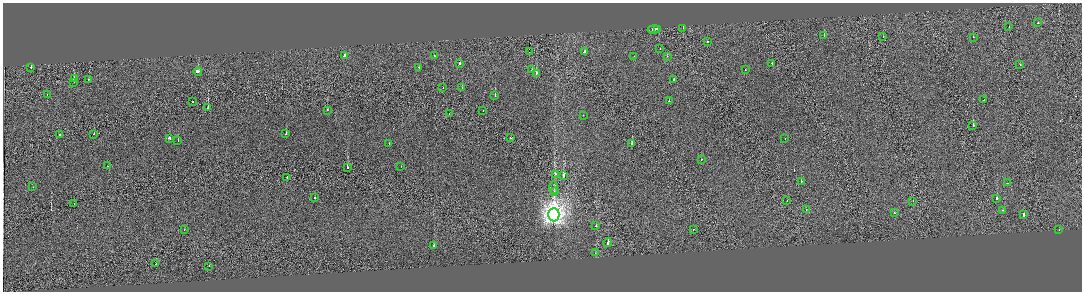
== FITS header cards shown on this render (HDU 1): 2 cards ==
NAXIS1  =                 2159
NAXIS2  =                  579

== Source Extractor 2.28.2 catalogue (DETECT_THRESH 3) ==
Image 2159 x 579 px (HDU 1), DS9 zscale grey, zoomed out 1/2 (1 PNG px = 2 x 2 image px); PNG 1084 x 294 px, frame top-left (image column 2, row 578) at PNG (3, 3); each listed source drawn as its Kron ellipse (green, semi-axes under 4 px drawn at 4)
Background 0.00231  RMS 0.097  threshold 0.292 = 3 sigma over >= 5 px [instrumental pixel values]
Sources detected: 90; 8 cannot appear on this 1/2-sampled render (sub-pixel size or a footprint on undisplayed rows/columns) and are neither listed nor drawn; the other 82 listed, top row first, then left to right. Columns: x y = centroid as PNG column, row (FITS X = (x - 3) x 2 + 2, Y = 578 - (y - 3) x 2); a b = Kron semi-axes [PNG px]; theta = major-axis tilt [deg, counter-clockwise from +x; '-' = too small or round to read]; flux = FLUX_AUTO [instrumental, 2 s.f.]
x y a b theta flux
1038 23 2 2 - 120
1009 27 2 1 - 36
683 28 2 1 - 56
654 29 6 2 12 480
657 29 2 1 - 93
824 36 2 2 - 190
883 36 2 1 - 83
973 37 2 2 - 27
708 41 2 1 - 140
660 49 2 1 - 59
585 51 4 2 - 310
530 52 2 1 - 16000
344 55 3 2 - 900
434 56 2 2 - 62
634 56 2 2 - 52
667 56 2 2 - 27
460 63 2 2 - 200
772 63 2 2 - 210
1020 65 2 2 - 51
31 67 2 2 - 58
419 68 2 2 - 180
532 70 2 2 - 45
745 70 2 2 - 42
198 71 4 2 - 410
536 73 2 2 - 360
74 78 4 2 - 570
88 79 2 1 - 53
674 79 2 2 - 350
74 82 2 1 - 64
443 87 2 1 - 27
462 88 2 2 - 39
47 95 2 1 - 180
495 96 2 2 - 77
984 100 2 2 - 87
193 101 2 2 - 150
669 101 2 1 - 270
208 108 3 2 - 280
327 110 2 2 - 78
483 110 2 1 - 64
449 114 2 1 - 41
583 115 2 2 - 34
973 125 2 2 - 560
94 134 2 2 - 61
286 134 2 2 - 160
59 135 2 1 - 96
169 138 2 2 - 200
510 138 2 2 - 110
785 139 2 1 - 44
178 141 2 2 - 140
632 143 3 2 - 130
389 144 2 2 - 36
701 159 2 2 - 60
107 166 2 2 - 59
401 166 2 1 - 31
347 168 2 2 - 290
555 174 2 1 - 200
563 176 2 2 - 770
287 178 2 1 - 170
801 182 2 2 - 120
1007 183 2 2 - 160
33 187 2 2 - 6
554 187 6 2 -89 24
554 191 3 2 - 15
315 197 2 2 - 79
996 198 2 2 - 730
787 201 2 1 - 42
913 201 2 1 - 93
74 203 2 1 - 25
806 210 2 1 - 32
1003 210 2 1 - 82
894 213 2 2 - 140
554 215 6 5 - 12000
1023 215 3 2 - 320
596 226 2 2 - 87
184 229 2 1 - 58
693 229 2 1 - 46
1059 230 2 2 - 130
608 242 4 2 - 460
434 245 4 2 - 680
595 253 2 2 - 49
156 264 2 1 - 60
209 266 2 1 - 46
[8 sub-pixel or undisplayed-footprint detections neither listed nor drawn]